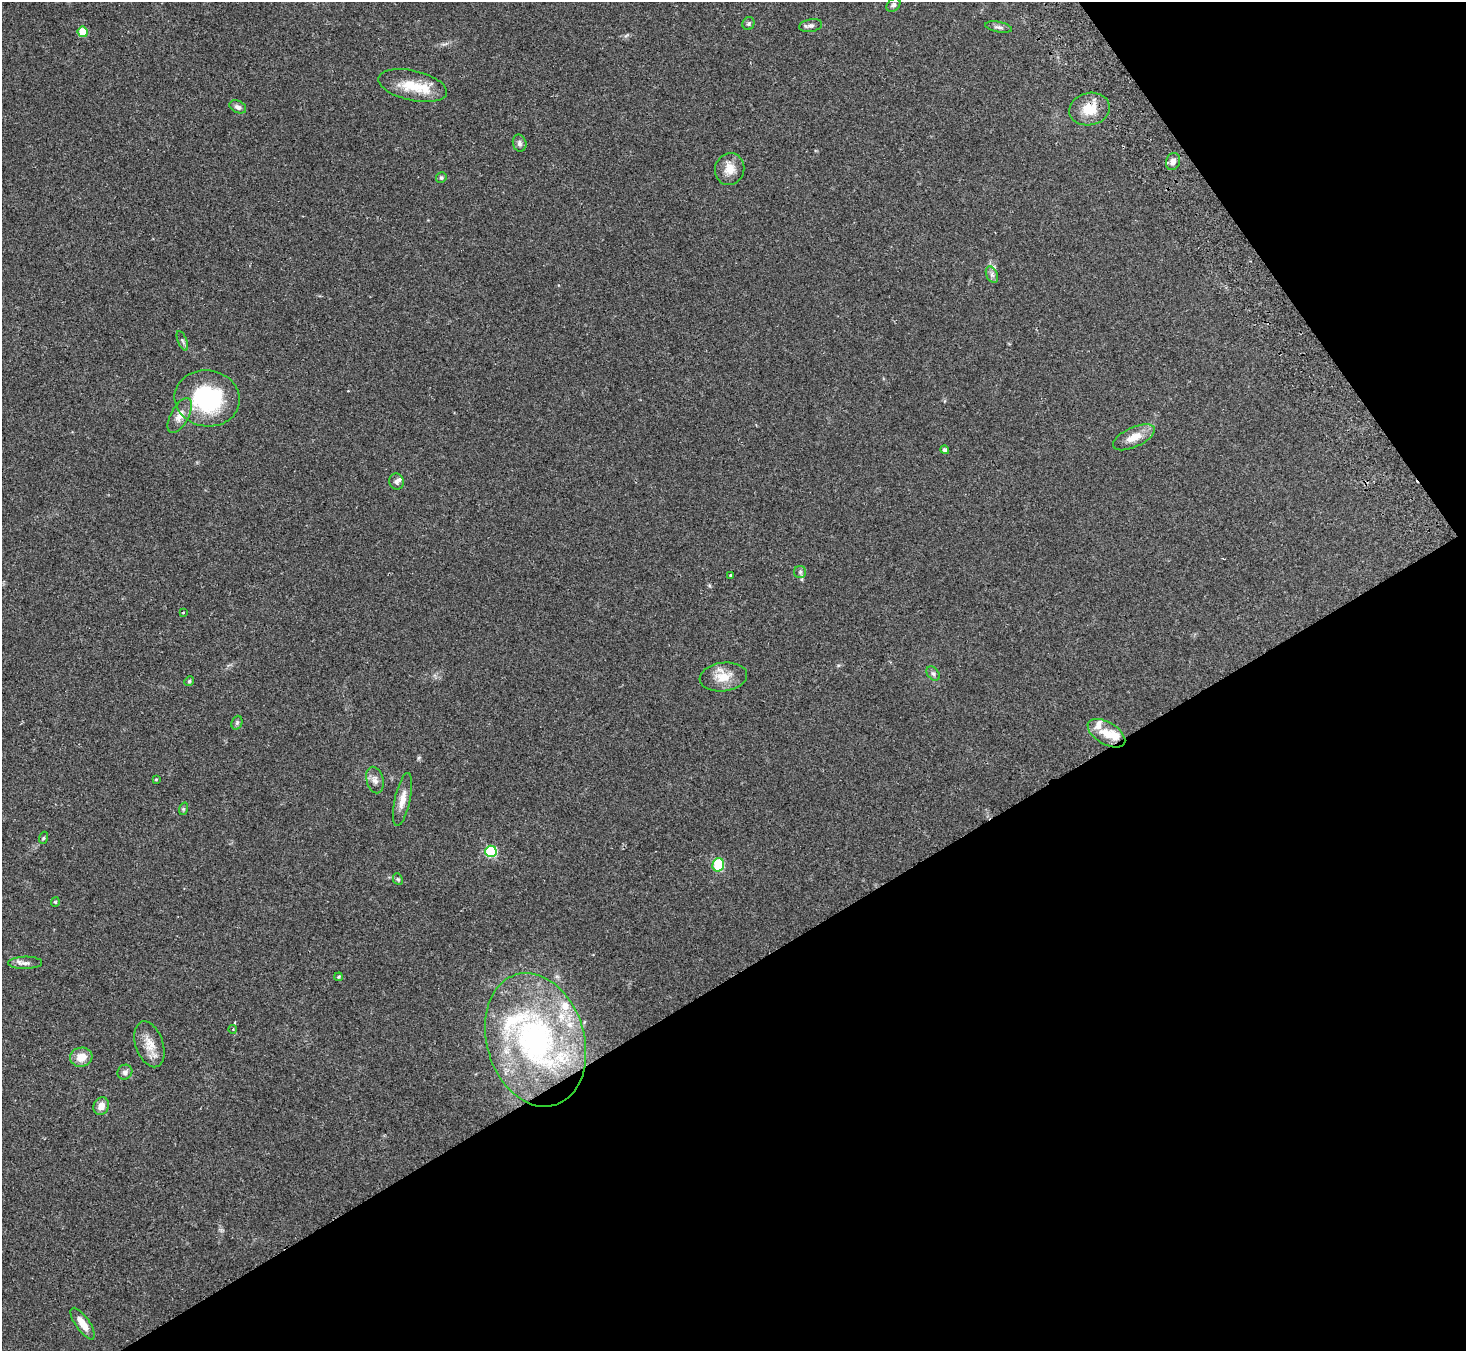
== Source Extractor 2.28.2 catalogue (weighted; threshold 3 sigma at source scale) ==
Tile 12 of 4 x 4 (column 4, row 3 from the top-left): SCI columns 4444-5907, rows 1546-2894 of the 5960 x 5922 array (HDU 1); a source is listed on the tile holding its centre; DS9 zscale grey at full resolution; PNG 1468 x 1353 px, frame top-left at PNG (2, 2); each listed source drawn as its Kron ellipse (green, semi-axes under 4 px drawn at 4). Shown black and unused: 33% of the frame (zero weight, under 2 of 3 exposures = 3% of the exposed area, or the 3 px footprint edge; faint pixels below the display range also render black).
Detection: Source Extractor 2.28.2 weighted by HDU 2 'WHT'; one run over the whole footprint, this tile lists its part. Background 0.0842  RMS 0.0075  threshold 0.0337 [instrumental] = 3 sigma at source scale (4.5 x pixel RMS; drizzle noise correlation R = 1.50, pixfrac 1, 0.05/0.05 arcsec/px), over >= 5 px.
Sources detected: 52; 7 inside a brighter listed object's ellipse — not listed separately; the other 45 listed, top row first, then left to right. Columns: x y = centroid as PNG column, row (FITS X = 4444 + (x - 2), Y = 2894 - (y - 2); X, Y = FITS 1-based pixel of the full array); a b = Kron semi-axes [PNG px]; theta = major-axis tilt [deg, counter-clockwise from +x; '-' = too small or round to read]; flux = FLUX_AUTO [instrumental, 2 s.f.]
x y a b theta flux
893 5 8 6 37 1.9
748 23 6 6 - 1.3
811 26 11 6 11 2.4
999 27 14 5 -11 2.2
83 32 5 5 - 22
413 86 35 15 -13 20
238 107 9 6 -25 2.4
1089 109 20 16 12 15
520 143 8 6 -77 2.1
1173 161 9 7 69 3.9
730 169 16 14 73 8.9
441 178 5 5 - 1.3
992 275 9 5 -66 2.2
182 341 10 4 -68 1.9
207 398 33 28 -8 68
180 415 19 9 61 7.1
1134 437 22 10 25 10
945 450 4 4 - 2
396 482 8 7 - 2.1
800 572 6 6 - 1.6
731 575 3 3 - 0.86
184 612 3 2 - 0.5
933 674 8 5 -49 1.8
723 677 24 14 7 13
189 681 5 4 - 1
237 723 7 5 70 1.3
1106 733 21 11 -31 13
156 779 4 3 - 0.66
375 780 13 8 -75 4
403 799 27 7 78 7.6
183 809 6 4 72 0.96
43 838 6 4 70 0.96
491 851 5 5 - 56
718 865 7 5 73 46
398 879 6 4 -67 1
55 902 4 4 - 0.78
25 963 17 6 1 3.8
339 977 4 3 - 0.91
233 1029 4 3 - 0.56
535 1040 68 48 -73 170
149 1044 24 13 -71 11
81 1057 11 9 9 9.2
125 1072 8 7 - 2.6
101 1106 9 7 65 5.7
83 1324 18 7 -55 8.7
Overlapping masked pixels (flux is a lower limit): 1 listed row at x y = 1089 109